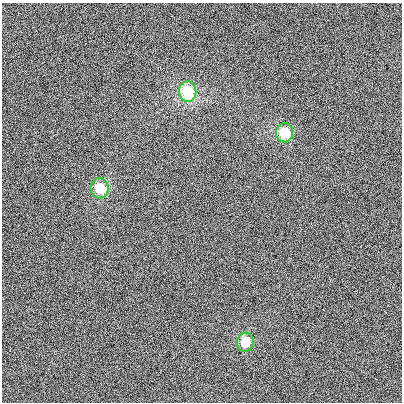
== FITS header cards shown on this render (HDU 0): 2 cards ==
NAXIS1  =                  400
NAXIS2  =                  400

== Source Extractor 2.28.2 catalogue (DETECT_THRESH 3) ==
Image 400 x 400 px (HDU 0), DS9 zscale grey, 1 PNG px = 1 image px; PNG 404 x 404 px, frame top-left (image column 1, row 400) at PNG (2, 3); each listed source drawn as its Kron ellipse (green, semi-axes under 4 px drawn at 4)
Background 13.8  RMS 550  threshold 1660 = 3 sigma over >= 5 px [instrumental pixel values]
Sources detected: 4; all 4 listed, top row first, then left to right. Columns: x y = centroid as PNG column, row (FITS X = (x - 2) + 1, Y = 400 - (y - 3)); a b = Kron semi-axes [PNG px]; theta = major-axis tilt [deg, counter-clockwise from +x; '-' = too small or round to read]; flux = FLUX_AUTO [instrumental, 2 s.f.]
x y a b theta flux
188 92 10 8 -83 2.6e+06
284 133 9 8 - 1.5e+06
100 188 10 9 - 1.1e+06
245 342 9 8 - 1.1e+06